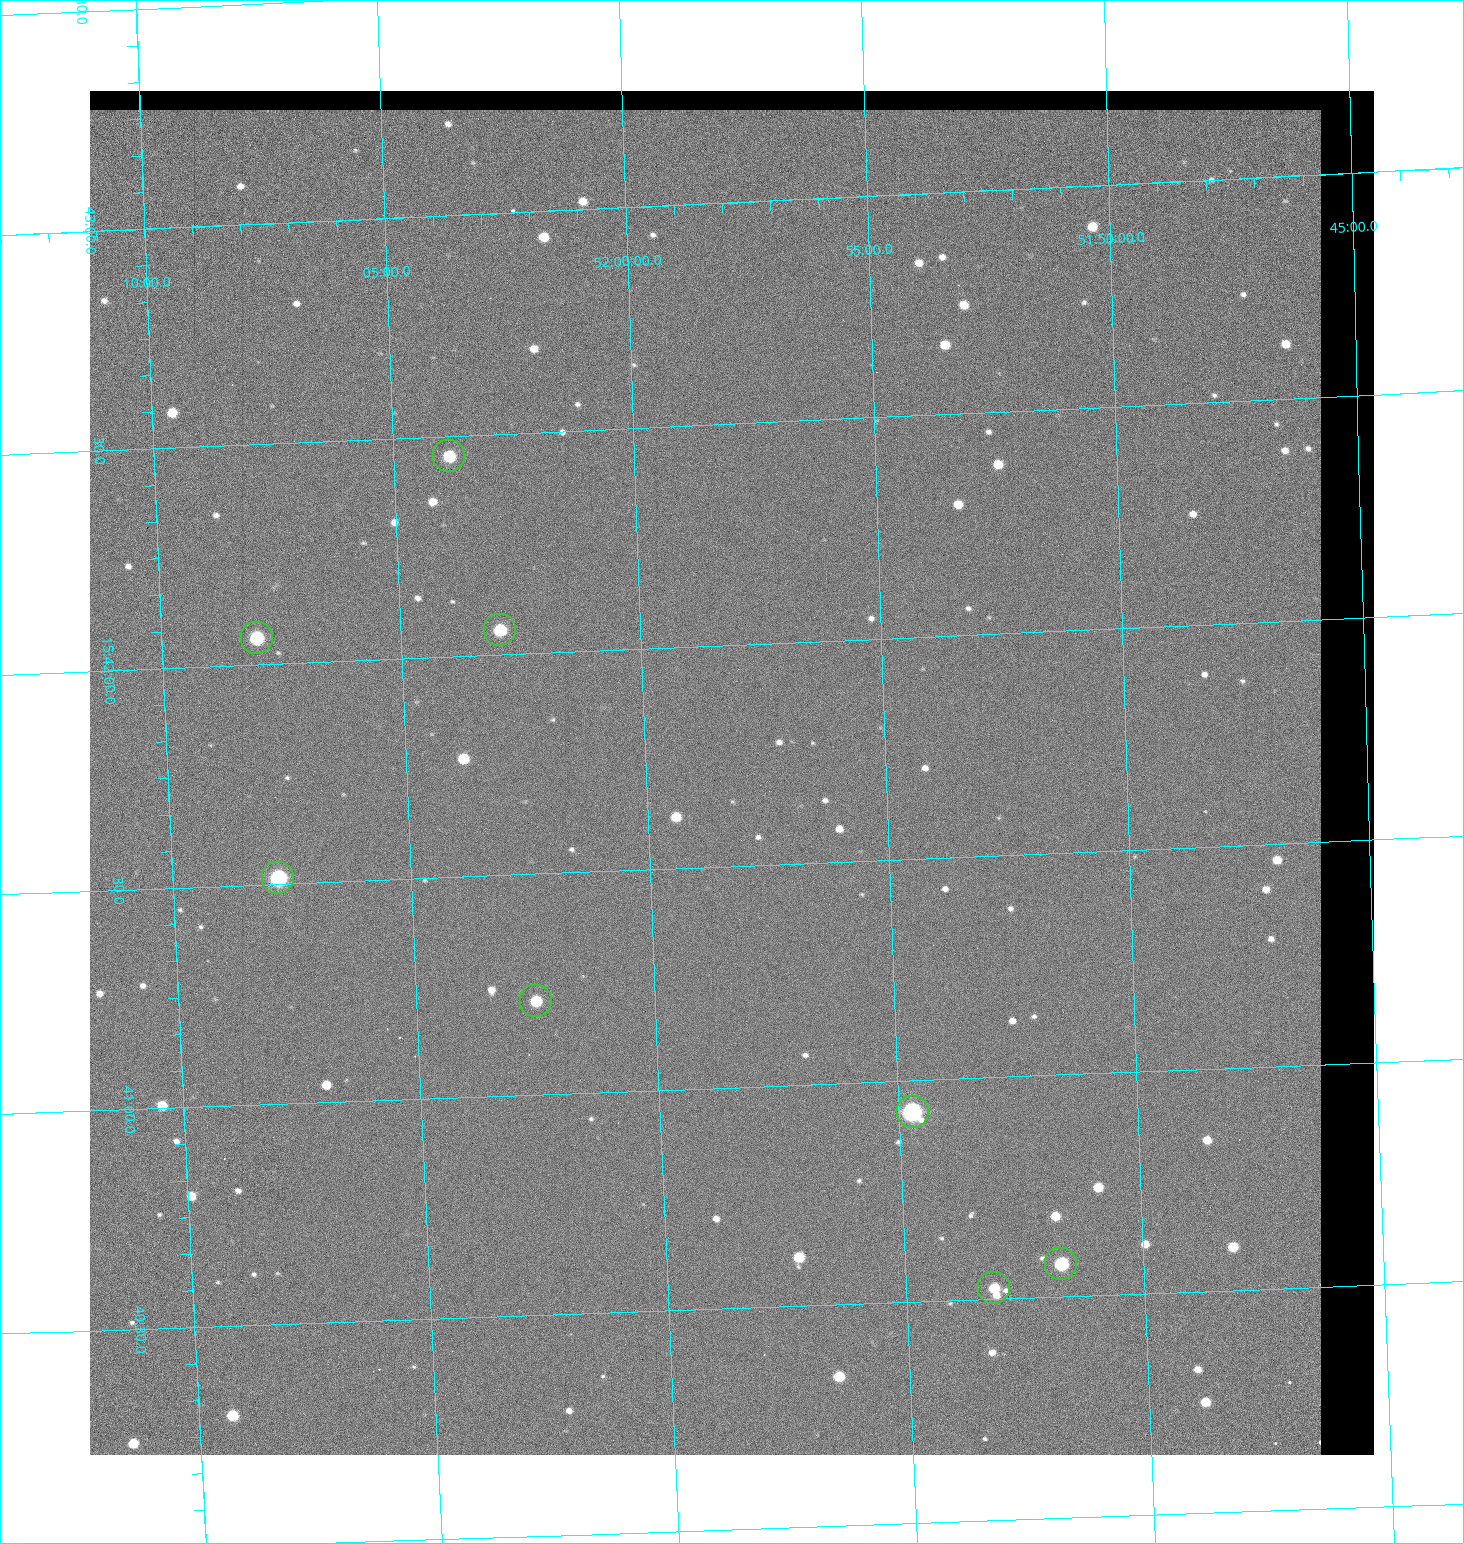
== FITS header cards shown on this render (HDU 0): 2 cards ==
NAXIS1  =                 1284 / length of data axis 1
NAXIS2  =                 1364 / length of data axis 2

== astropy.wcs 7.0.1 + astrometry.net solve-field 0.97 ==
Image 1284 x 1364 px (HDU 0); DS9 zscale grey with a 90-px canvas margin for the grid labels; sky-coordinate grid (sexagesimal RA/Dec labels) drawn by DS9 from the SOLVED WCS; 8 Tycho-2 reference stars matched to detected sources circled (green)
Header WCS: RA---TAN/DEC--TAN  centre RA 15:41:43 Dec +51:58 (235.43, +51.97 deg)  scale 1.26 arcsec/px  FOV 26.9' x 28.5'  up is +92 deg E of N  parity flipped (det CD > 0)
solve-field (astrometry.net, Tycho-2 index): VERIFIED the header's WCS against the Tycho-2 star catalogue (8 matches, 0 conflicts) and refined it, rather than solving blind
Solved WCS: RA---TAN-SIP/DEC--TAN-SIP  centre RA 15:41:43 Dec +51:58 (235.43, +51.97 deg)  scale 1.25 arcsec/px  FOV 26.8' x 28.5'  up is +92 deg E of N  parity flipped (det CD > 0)
The solver's refit moves the header's centre by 0.54 arcsec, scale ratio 0.9973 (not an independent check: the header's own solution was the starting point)
Tycho-2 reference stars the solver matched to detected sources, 8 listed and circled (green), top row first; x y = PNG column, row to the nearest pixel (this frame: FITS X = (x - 90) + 1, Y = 1364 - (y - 91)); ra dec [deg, ICRS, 3 dp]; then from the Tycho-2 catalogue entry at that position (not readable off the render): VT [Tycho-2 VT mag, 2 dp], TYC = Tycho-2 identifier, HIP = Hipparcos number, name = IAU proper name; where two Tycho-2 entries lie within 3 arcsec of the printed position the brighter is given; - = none
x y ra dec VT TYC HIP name
449 456 235.614 +52.064 11.61 3489-1132-1 - -
500 630 235.514 +52.049 11.19 3489-1407-1 - -
257 638 235.515 +52.133 11.12 3489-1380-1 - -
278 878 235.378 +52.130 9.31 3489-1322-1 76850 -
536 1001 235.303 +52.042 11.52 3489-958-1 - -
913 1112 235.232 +51.912 9.59 3489-824-1 - -
1061 1264 235.143 +51.862 10.97 3489-1016-1 - -
994 1288 235.131 +51.886 12.29 3489-908-1 - -